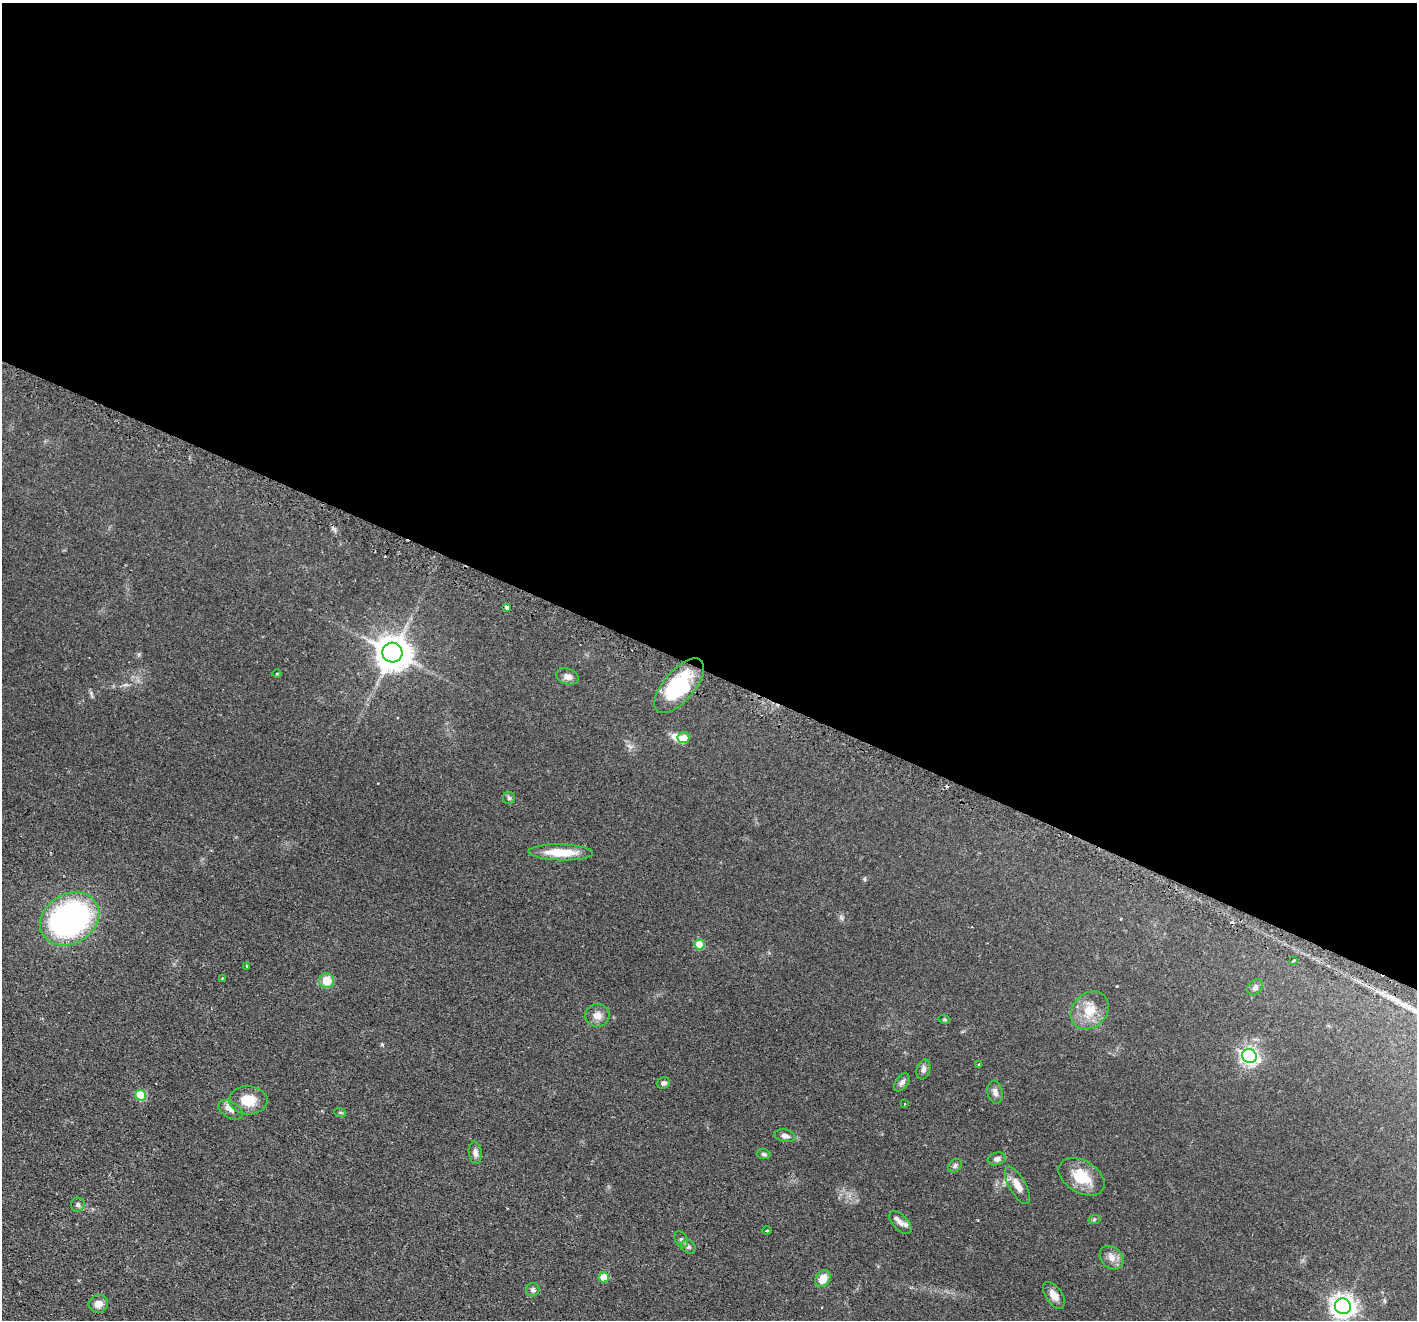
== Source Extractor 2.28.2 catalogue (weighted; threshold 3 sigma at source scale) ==
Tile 3 of 4 x 4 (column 3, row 1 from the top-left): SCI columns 2873-4287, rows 4131-5448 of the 5744 x 5759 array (HDU 1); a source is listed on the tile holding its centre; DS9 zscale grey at full resolution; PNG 1419 x 1322 px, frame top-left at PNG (2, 3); each listed source drawn as its Kron ellipse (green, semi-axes under 4 px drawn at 4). Shown black and unused: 51% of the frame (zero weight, under 2 of 3 exposures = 4% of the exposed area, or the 3 px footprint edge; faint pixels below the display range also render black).
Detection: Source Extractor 2.28.2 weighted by HDU 2 'WHT'; one run over the whole footprint, this tile lists its part. Background 0.0598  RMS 0.006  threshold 0.0269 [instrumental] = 3 sigma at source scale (4.5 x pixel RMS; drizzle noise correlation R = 1.50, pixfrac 1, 0.05/0.05 arcsec/px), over >= 5 px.
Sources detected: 55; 2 inside a brighter object's white glare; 3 cosmic-ray / hot-pixel residue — neither listed nor drawn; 1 inside a brighter listed object's ellipse — not listed separately; the other 49 listed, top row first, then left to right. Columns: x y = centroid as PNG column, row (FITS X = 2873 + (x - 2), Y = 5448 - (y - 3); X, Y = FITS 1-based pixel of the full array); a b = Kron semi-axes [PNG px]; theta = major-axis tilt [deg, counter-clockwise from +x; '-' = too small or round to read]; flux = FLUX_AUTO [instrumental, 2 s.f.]
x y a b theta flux
507 607 4 3 - 9.2
392 653 10 10 - 1200
277 674 4 3 - 0.45
567 676 11 7 -15 3.1
679 686 34 15 49 36
684 738 6 5 - 7.1
509 798 6 6 - 1.1
561 852 32 8 -1 14
70 919 31 25 30 150
699 944 5 5 - 12
1293 961 3 3 - 4.1
246 966 3 3 - 1.3
222 978 3 3 - 0.6
327 981 8 7 - 9.4
1255 987 9 6 50 1.9
1090 1010 21 17 45 12
597 1015 12 11 - 4.4
944 1019 6 4 -16 0.75
1249 1056 7 7 - 200
979 1064 3 2 - 0.44
923 1069 10 7 72 2.3
902 1082 10 6 54 1.9
664 1083 6 5 - 1.5
995 1092 11 7 -79 2.8
141 1095 5 5 - 24
248 1100 19 14 -3 11
904 1104 3 2 - 1
230 1110 13 8 -31 3.1
340 1112 6 4 -19 0.67
785 1136 10 6 -12 2.2
475 1153 11 6 -83 2.4
764 1154 7 5 -2 0.99
997 1159 9 6 14 2
955 1166 8 6 41 1.4
1081 1177 25 16 -31 16
1017 1185 21 8 -60 5.8
78 1204 7 6 - 1.5
1094 1220 6 4 20 0.78
900 1223 14 7 -46 3.4
767 1230 4 3 - 0.43
681 1239 9 6 -58 1.4
688 1247 8 6 -33 1.5
1111 1258 13 10 -42 4.2
604 1277 5 5 - 10
823 1279 9 7 57 7.4
533 1290 6 6 - 1.5
1054 1295 15 8 -56 4.2
98 1304 10 9 - 3.9
1343 1306 8 7 - 430